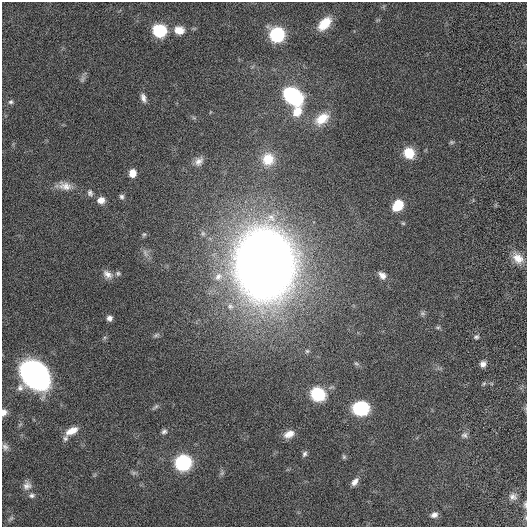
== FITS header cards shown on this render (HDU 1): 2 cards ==
NAXIS1  =                  525
NAXIS2  =                  525

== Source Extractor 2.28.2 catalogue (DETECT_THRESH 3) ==
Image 525 x 525 px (HDU 1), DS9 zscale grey, 1 PNG px = 1 image px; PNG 529 x 529 px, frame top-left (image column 1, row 525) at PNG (2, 2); no overlay
Background 0.0071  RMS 0.052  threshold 0.157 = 3 sigma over >= 5 px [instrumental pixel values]
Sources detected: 63; all 63 listed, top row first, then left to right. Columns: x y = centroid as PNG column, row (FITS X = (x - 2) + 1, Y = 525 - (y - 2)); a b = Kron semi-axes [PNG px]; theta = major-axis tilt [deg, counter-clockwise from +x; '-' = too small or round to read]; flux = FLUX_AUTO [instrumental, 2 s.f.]
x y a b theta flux
324 24 16 9 46 80
179 30 13 11 -8 44
160 31 8 8 - 320
277 35 8 8 - 490
82 79 10 6 68 11
293 96 17 12 -40 480
143 98 11 6 -70 17
11 102 7 6 - 8.5
297 111 12 10 56 62
194 118 6 4 -18 5.2
322 119 20 12 36 71
451 142 6 5 - 5.6
409 153 12 11 - 74
268 159 16 15 - 71
199 161 12 8 47 22
132 173 8 7 - 35
64 186 23 10 -8 40
90 193 9 7 -67 12
122 197 7 6 - 9.5
101 200 7 7 - 34
398 205 11 8 48 95
144 234 7 5 87 6.4
145 253 12 6 -65 16
518 258 16 12 -46 45
264 264 41 32 89 8700
118 273 8 7 - 8.9
108 274 14 9 -36 25
382 275 10 7 -43 21
218 277 15 12 31 49
230 306 12 11 - 35
422 313 8 6 -1 8
109 318 6 6 - 14
438 327 8 4 -8 6
156 335 9 5 30 7.7
476 337 6 5 - 7.1
307 351 7 5 0 7.3
356 364 8 5 -32 7.8
483 364 7 6 - 17
35 375 24 17 -40 1100
484 383 7 4 58 5.3
20 388 10 8 73 17
318 394 13 11 -29 180
155 407 11 4 39 7.9
361 408 15 13 4 190
4 412 8 6 73 19
72 431 15 8 27 40
164 431 8 6 23 9.6
289 434 13 8 24 33
464 435 9 8 - 13
65 438 8 7 - 10
5 447 9 7 -61 12
304 454 8 5 59 9.1
344 457 6 5 - 5.6
183 463 9 8 - 690
134 473 6 6 - 7.5
222 473 8 4 45 7.3
355 482 11 7 51 20
27 486 12 10 48 22
32 495 8 6 -3 11
513 497 11 9 -26 18
525 505 9 5 -85 7.5
434 515 9 7 18 17
11 518 10 4 40 7.7
At the frame edge (FLAGS 8, measured only in part): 2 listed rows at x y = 4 412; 525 505